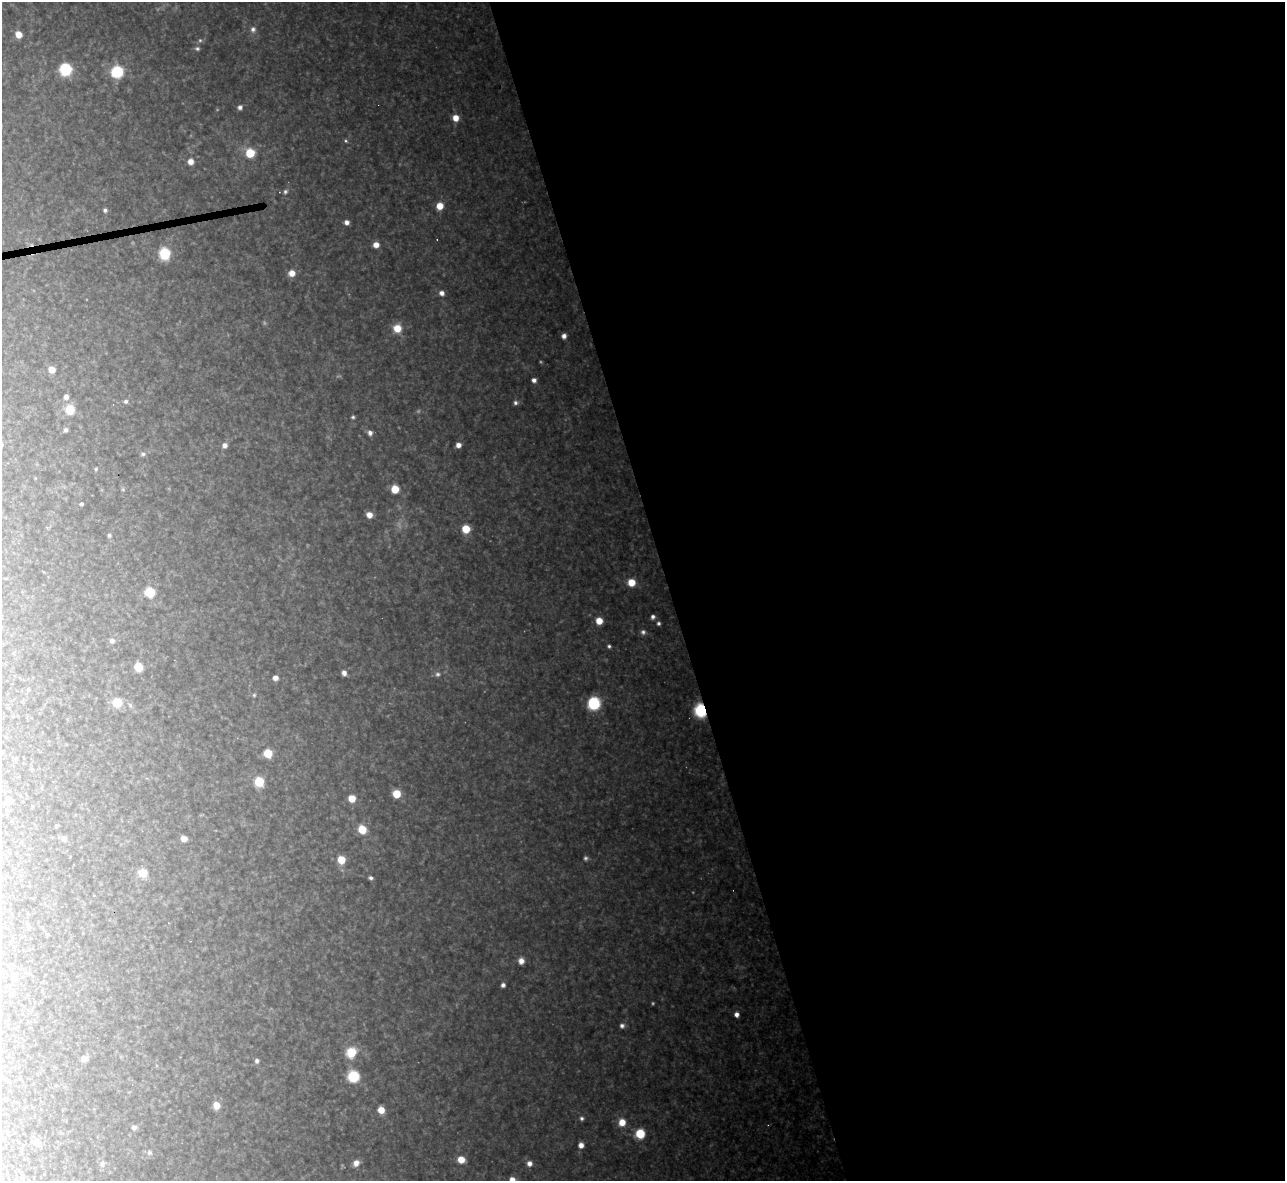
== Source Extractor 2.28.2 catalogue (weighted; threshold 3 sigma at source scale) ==
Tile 8 of 4 x 4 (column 4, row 2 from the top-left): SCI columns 3851-5133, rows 2499-3677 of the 5133 x 5115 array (HDU 1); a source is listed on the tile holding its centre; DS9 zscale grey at full resolution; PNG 1287 x 1183 px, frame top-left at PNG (2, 2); no overlay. Shown black and unused: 48% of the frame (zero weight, under 3 of 4 exposures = <1% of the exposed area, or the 3 px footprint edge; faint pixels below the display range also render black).
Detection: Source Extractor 2.28.2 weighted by HDU 2 'WHT'; one run over the whole footprint, this tile lists its part. Background 0.325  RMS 0.02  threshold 0.0878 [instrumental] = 3 sigma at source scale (4.5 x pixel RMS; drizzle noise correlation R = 1.50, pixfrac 1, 0.05/0.05 arcsec/px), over >= 5 px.
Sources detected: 103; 9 too faint to see at this stretch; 1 cosmic-ray / hot-pixel residue — not listed; the other 93 listed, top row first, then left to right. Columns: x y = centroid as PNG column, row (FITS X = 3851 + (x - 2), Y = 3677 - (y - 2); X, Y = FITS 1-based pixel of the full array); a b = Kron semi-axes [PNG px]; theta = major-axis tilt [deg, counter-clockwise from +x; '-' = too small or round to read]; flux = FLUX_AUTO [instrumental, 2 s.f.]
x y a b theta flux
253 29 9 8 - 11
19 34 6 5 - 28
200 40 8 6 21 5.8
197 49 7 6 - 5.6
65 69 7 7 - 240
117 72 7 7 - 200
240 107 5 5 - 8.3
456 118 7 6 - 26
346 141 6 5 - 3.8
250 153 7 6 - 81
191 162 6 6 - 19
285 191 7 6 - 5.8
440 206 6 6 - 34
105 210 5 5 - 5.9
347 222 5 5 - 12
376 245 6 6 - 19
165 254 7 6 - 170
292 273 6 6 - 22
442 293 6 6 - 12
397 328 9 8 - 41
564 336 5 4 - 11
51 369 6 6 - 22
534 380 5 4 - 9.3
66 397 6 5 - 11
126 401 6 5 - 5.4
515 402 6 6 - 6.7
70 410 10 9 - 43
353 417 5 5 - 3.8
66 430 6 5 - 6
370 433 7 6 - 9.8
224 445 6 6 - 10
458 445 5 5 - 13
143 454 7 6 - 6.1
96 469 5 4 - 3.6
35 478 5 3 - 1.7
123 489 7 5 -69 3.9
395 489 6 6 - 54
81 504 4 3 - 4.9
369 515 6 6 - 17
466 529 6 6 - 64
109 535 6 6 - 4.4
631 582 6 6 - 42
150 592 6 6 - 95
653 617 5 5 - 7.5
599 621 6 6 - 34
659 623 5 5 - 5.1
643 632 7 7 - 7.3
112 641 7 6 - 8.7
609 646 5 4 - 4.6
138 667 6 6 - 61
344 673 5 4 - 12
438 674 9 8 - 9.1
275 678 5 5 - 12
28 690 5 5 - 3.1
254 695 6 4 90 3.3
117 702 7 6 - 68
594 703 8 8 - 180
130 705 8 6 -72 5.7
701 710 8 7 - 210
268 753 6 6 - 54
259 782 7 7 - 67
396 794 6 6 - 49
352 798 6 6 - 34
8 800 6 6 - 24
362 829 7 6 - 59
64 839 7 6 - 9.7
184 839 5 5 - 20
341 860 6 6 - 44
143 873 6 6 - 56
371 878 5 3 - 5.3
521 961 7 6 - 16
14 978 7 6 - 9.5
503 985 4 4 - 7.8
736 1014 5 4 - 13
622 1026 6 6 - 8
351 1052 8 7 - 82
84 1059 6 5 - 19
257 1061 4 4 - 7.8
353 1076 7 7 - 160
216 1105 6 6 - 30
381 1110 6 5 - 30
582 1118 5 5 - 5.4
622 1122 7 7 - 32
134 1127 6 6 - 8.3
640 1134 7 6 - 89
36 1142 8 7 - 15
581 1145 6 5 - 16
149 1152 7 6 - 6.3
461 1160 6 5 - 33
356 1163 7 6 - 16
529 1163 6 6 - 12
102 1164 9 8 - 8.8
512 1179 6 5 - 16
Overlapping masked pixels (flux is a lower limit): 1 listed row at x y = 701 710
Isophote crosses this tile's border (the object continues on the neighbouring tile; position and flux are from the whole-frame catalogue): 1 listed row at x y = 512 1179